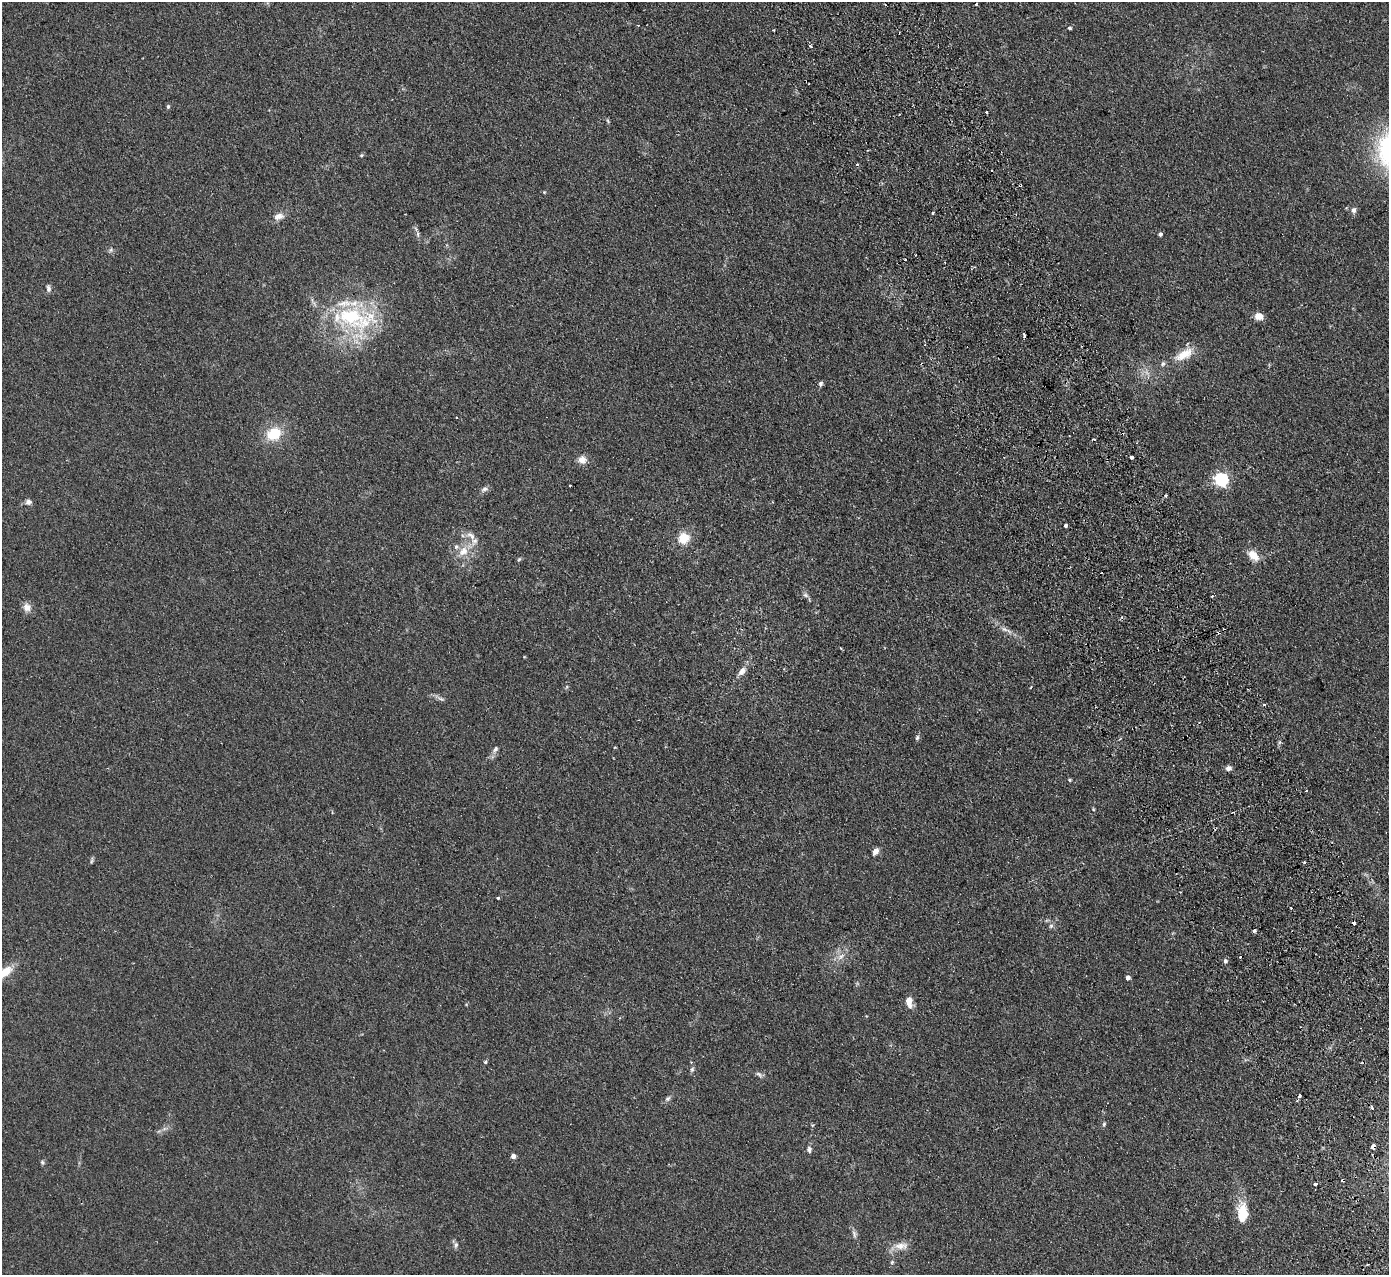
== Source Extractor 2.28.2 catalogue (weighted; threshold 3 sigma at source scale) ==
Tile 6 of 4 x 4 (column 2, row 2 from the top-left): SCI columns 1442-2828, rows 2728-4000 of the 5655 x 5585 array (HDU 1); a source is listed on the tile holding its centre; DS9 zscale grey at full resolution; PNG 1391 x 1277 px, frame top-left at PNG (2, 2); no overlay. Shown black and unused: <1% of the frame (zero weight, under 2 of 3 exposures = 3% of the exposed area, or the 3 px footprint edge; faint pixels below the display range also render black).
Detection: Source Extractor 2.28.2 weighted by HDU 2 'WHT'; one run over the whole footprint, this tile lists its part. Background 0.145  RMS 0.01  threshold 0.0452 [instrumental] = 3 sigma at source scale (4.5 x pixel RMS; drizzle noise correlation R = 1.50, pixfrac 1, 0.05/0.05 arcsec/px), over >= 5 px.
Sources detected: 88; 7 cosmic-ray / hot-pixel residue — not listed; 3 inside a brighter listed object's ellipse — not listed separately; the other 78 listed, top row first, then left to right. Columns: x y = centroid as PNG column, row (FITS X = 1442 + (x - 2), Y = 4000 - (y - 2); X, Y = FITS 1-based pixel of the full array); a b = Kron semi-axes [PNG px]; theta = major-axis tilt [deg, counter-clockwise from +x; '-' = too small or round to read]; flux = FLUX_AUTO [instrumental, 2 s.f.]
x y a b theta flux
976 4 4 4 - 1
885 5 3 2 - 1.5
1069 28 3 3 - 5.1
811 46 3 3 - 2.2
168 106 5 4 - 1.4
986 112 3 3 - 4.2
608 121 6 4 -71 1.2
361 155 5 4 - 1.1
544 192 4 4 - 0.81
1354 210 7 6 - 3.2
933 213 3 3 - 1.9
279 216 14 9 12 6.2
418 234 8 4 -83 2.2
1160 234 4 4 - 2.2
110 250 6 5 - 1.9
48 288 10 6 -83 2.9
1259 316 9 8 - 8
354 318 61 28 -13 97
1024 335 5 3 - 6.1
1184 354 29 12 30 17
820 384 7 5 66 2.2
457 418 3 2 - 1.1
274 434 14 11 29 29
1131 457 3 3 - 6.1
582 460 11 10 - 6.5
1222 479 6 6 - 160
570 485 3 2 - 0.89
485 489 10 6 15 3
28 502 8 7 - 3.3
1065 526 4 3 - 12
471 536 15 7 -43 5.7
683 538 11 11 - 17
463 551 14 11 46 12
1253 555 15 9 -42 12
519 559 6 4 45 1.2
805 595 8 5 -27 2.5
1212 596 3 2 - 1.4
27 607 11 10 - 6.4
1004 629 9 6 -17 3.3
841 648 3 2 - 1.1
742 671 12 7 55 5.9
1031 688 3 3 - 1.2
441 699 9 4 -19 2.3
1264 705 3 3 - 1.4
917 738 7 5 73 1.9
495 749 9 5 53 2.7
1228 768 7 6 - 3.4
1070 780 4 4 - 1.5
1306 791 3 2 - 0.91
1093 809 5 3 - 0.88
875 851 8 5 59 5.4
1304 862 3 3 - 2.9
498 898 3 3 - 1.5
1051 926 6 5 - 2
1254 931 3 3 - 2.2
841 957 11 6 45 5.4
1240 957 3 3 - 1.3
1225 961 5 5 - 2.5
5 972 22 9 41 15
1128 977 4 4 - 3.1
909 1002 12 8 -86 8.8
485 1062 5 5 - 1.4
692 1069 7 5 74 1.9
759 1074 11 4 -39 2.5
668 1099 9 6 39 2.5
1372 1108 4 3 - 4.7
1104 1124 6 5 - 1.6
1373 1146 4 3 - 11
809 1149 9 6 -88 2.7
513 1156 4 4 - 5
42 1162 6 5 - 1.6
1343 1180 3 3 - 3.7
1316 1184 4 3 - 4.4
1243 1213 21 12 89 25
854 1234 11 5 -73 3
456 1245 7 5 69 2.2
901 1246 20 9 3 9.2
892 1262 5 4 - 1.3
Overlapping masked pixels (flux is a lower limit): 3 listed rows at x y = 1024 335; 1373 1146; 1343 1180
Isophote crosses this tile's border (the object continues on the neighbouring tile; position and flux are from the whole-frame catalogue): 1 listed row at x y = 5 972